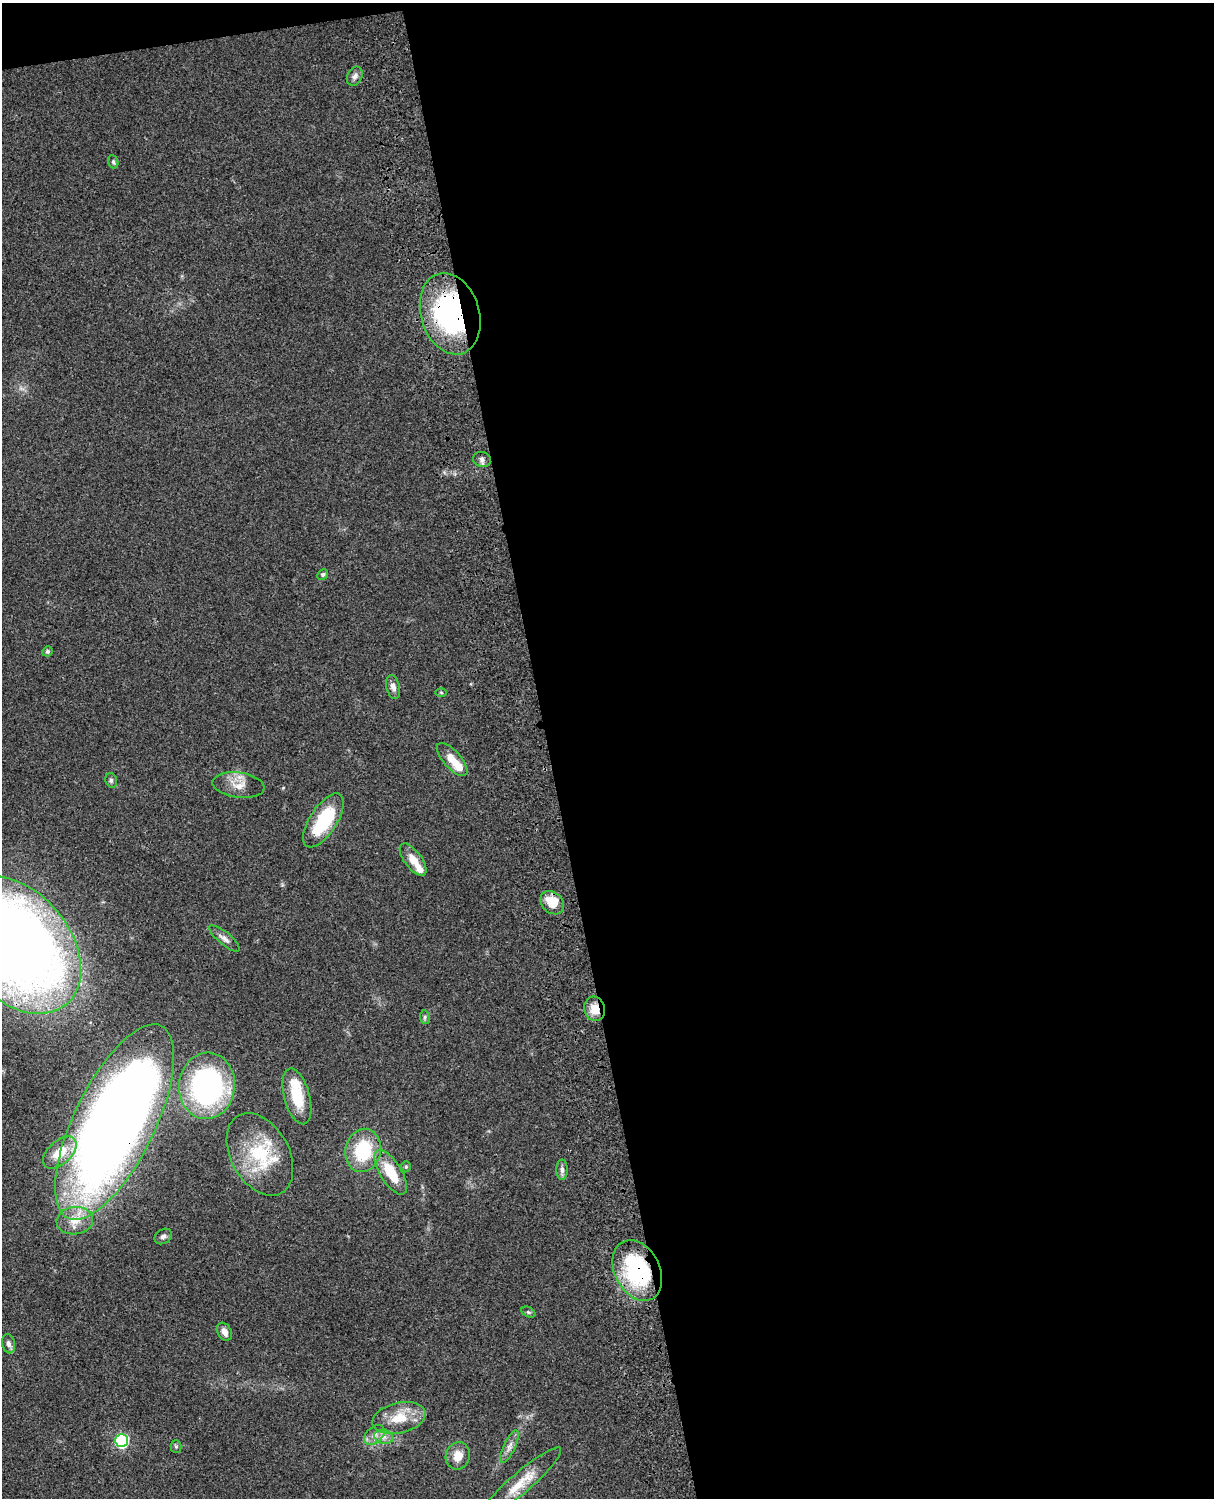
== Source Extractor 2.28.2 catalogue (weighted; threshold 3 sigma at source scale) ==
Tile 4 of 4 x 3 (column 4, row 1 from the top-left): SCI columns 3759-4970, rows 3268-4763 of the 5089 x 4927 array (HDU 1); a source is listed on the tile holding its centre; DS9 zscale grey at full resolution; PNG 1216 x 1500 px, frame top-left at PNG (2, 3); each listed source drawn as its Kron ellipse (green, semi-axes under 4 px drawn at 4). Shown black and unused: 56% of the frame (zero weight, under 3 of 4 exposures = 6% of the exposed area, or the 3 px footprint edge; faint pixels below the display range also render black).
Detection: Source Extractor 2.28.2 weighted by HDU 2 'WHT'; one run over the whole footprint, this tile lists its part. Background 0.081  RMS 0.0059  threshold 0.0264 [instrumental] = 3 sigma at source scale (4.5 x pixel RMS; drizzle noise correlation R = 1.50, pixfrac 1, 0.05/0.05 arcsec/px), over >= 5 px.
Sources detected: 46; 5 inside a brighter listed object's ellipse — not listed separately; the other 41 listed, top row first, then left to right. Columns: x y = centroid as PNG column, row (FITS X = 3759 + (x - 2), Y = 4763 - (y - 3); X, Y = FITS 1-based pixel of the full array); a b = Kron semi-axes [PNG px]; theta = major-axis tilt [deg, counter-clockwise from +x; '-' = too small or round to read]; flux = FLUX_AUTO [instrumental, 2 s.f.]
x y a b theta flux
355 76 10 7 63 2.3
113 162 7 5 -70 1
450 314 41 29 -73 97
482 459 9 7 -19 2.3
323 574 5 5 - 1.2
47 651 5 5 - 1.3
393 687 12 6 -76 3.2
441 692 6 4 -1 0.69
452 759 21 8 -48 9.4
111 780 7 5 -75 1.3
238 785 26 12 -7 8.2
323 820 31 13 57 33
413 860 19 8 -54 7.9
552 903 13 10 -44 12
224 938 19 6 -39 3.2
16 945 78 53 -50 780
595 1009 12 10 -74 8
425 1017 7 5 -83 1
207 1086 33 28 85 120
297 1096 29 12 -75 20
115 1122 107 40 64 780
363 1150 22 17 77 31
60 1153 20 11 42 14
260 1154 44 29 -61 36
406 1167 5 5 - 0.83
562 1170 10 5 -89 2
391 1172 25 10 -58 18
75 1221 18 13 6 9.5
163 1236 9 7 34 1.9
637 1271 32 22 -63 61
528 1312 7 5 -26 1
224 1332 9 7 -59 3.6
8 1344 9 6 -77 2.2
399 1418 27 15 14 15
374 1435 12 8 42 3.8
384 1437 9 7 -14 3
122 1440 6 6 - 83
176 1446 6 5 - 0.87
509 1447 17 6 65 3.5
458 1456 14 12 71 6.6
521 1483 52 10 41 14
Overlapping masked pixels (flux is a lower limit): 4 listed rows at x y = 450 314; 595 1009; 115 1122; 637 1271
Isophote crosses this tile's border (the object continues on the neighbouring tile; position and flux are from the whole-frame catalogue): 2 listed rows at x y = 16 945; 115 1122